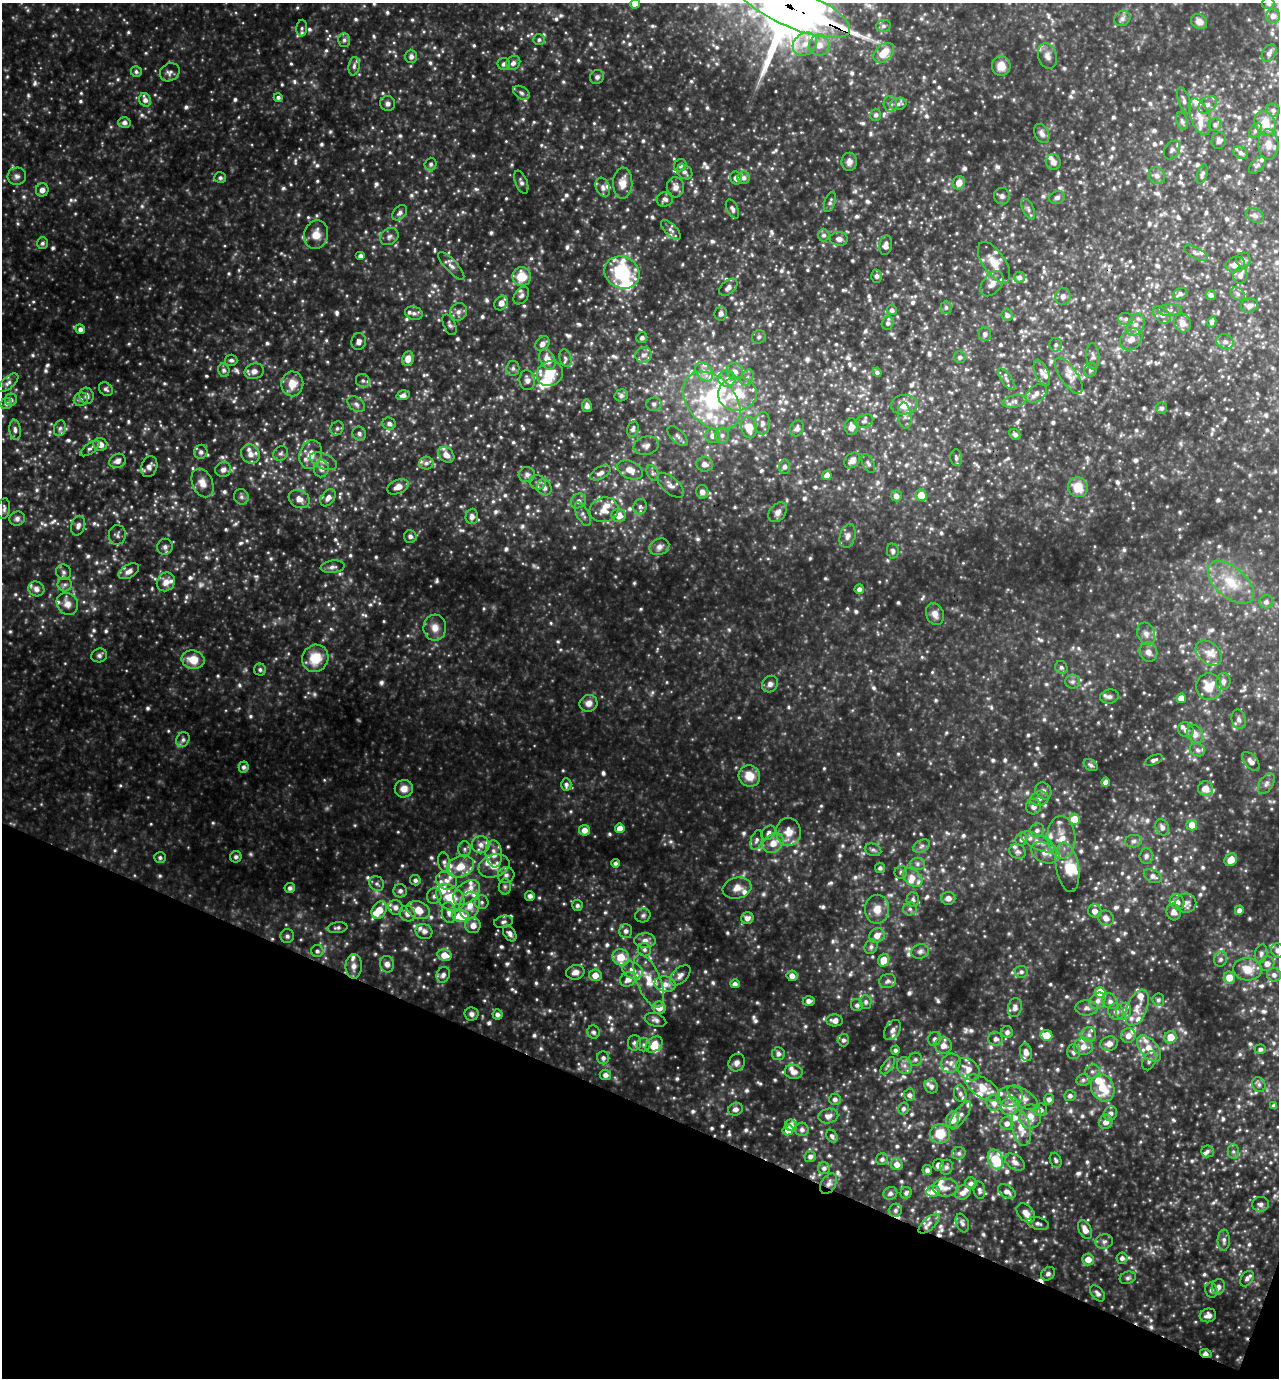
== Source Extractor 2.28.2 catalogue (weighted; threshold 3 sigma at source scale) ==
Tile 15 of 4 x 4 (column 3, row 4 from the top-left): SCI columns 2693-3969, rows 2-1377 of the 5518 x 5504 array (HDU 1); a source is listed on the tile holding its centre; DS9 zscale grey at full resolution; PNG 1281 x 1380 px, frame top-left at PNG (2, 3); each listed source drawn as its Kron ellipse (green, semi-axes under 4 px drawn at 4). Shown black and unused: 20% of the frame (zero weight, under 3 of 4 exposures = <1% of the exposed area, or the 3 px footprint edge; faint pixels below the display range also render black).
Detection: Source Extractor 2.28.2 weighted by HDU 2 'WHT'; one run over the whole footprint, this tile lists its part. Background 0.333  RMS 0.036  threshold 0.164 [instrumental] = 3 sigma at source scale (4.5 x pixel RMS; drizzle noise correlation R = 1.50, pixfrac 1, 0.05/0.05 arcsec/px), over >= 5 px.
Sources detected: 1509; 10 too faint to see at this stretch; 2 inside a brighter object's white glare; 5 cosmic-ray / hot-pixel residue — neither listed nor drawn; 128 inside a brighter listed object's ellipse — not listed separately; of the other 1364, all 500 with FLUX_AUTO >= 9.62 (the completeness limit of this list) listed and drawn (864 fainter detections not listed), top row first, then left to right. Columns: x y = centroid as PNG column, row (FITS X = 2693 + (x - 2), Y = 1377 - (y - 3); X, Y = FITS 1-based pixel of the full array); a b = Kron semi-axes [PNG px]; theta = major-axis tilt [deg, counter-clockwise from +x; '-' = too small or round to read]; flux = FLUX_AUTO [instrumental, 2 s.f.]
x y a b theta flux
1268 3 6 6 - 9.8
635 4 5 4 - 34
794 8 60 19 -23 41000
1273 16 7 7 - 19
1122 18 8 7 - 14
1199 22 8 7 - 23
883 26 7 5 14 10
302 28 8 5 85 11
344 40 6 6 - 11
539 40 6 5 - 9.7
805 44 13 10 36 49
819 45 11 10 - 36
884 53 12 8 42 80
1269 53 9 6 57 14
411 56 6 6 - 16
1047 56 13 9 -72 21
513 63 8 6 45 14
504 64 6 6 - 11
354 66 9 5 82 11
1001 66 10 9 - 44
136 72 6 5 - 9.8
170 72 10 8 33 16
597 77 7 6 - 13
521 93 9 6 -32 10
278 97 4 4 - 9.7
145 100 7 5 -61 17
1184 100 14 5 -73 15
388 104 7 7 - 15
890 104 8 6 -87 14
898 104 8 6 17 12
1207 105 10 7 42 18
1273 110 7 6 - 13
876 115 6 5 - 11
1200 117 19 9 -70 46
1182 121 9 5 -75 9.9
124 122 6 5 - 14
1265 123 12 10 -62 74
1215 125 6 6 - 11
1255 130 8 5 52 9.7
1042 133 10 7 -62 17
1219 140 8 7 - 13
1268 144 15 10 -87 33
1172 150 10 7 55 12
1241 153 8 5 -33 13
849 162 9 7 -90 17
1053 162 8 7 - 17
431 164 6 6 - 11
680 165 7 5 43 14
1257 165 10 6 48 11
684 172 8 6 -40 13
1202 174 10 5 73 9.8
17 176 9 8 - 17
1157 176 9 8 - 16
220 178 6 5 - 9.8
736 178 6 6 - 20
744 178 6 6 - 14
521 182 12 6 -68 12
623 183 15 9 88 41
959 183 7 6 - 37
603 187 10 6 -68 16
675 187 10 8 -87 22
42 190 6 6 - 20
1002 196 8 8 - 13
1057 198 8 6 22 11
665 199 8 7 - 14
830 202 10 5 69 11
732 209 10 5 -62 12
1028 209 11 5 -64 12
400 213 9 6 48 14
1255 215 10 6 -27 13
671 230 12 5 -44 15
316 235 14 12 75 48
824 235 6 6 - 11
389 237 10 8 34 16
839 239 9 7 -5 19
42 243 6 5 - 9.9
886 245 10 6 82 23
1196 253 12 5 -25 13
360 256 5 4 - 18
1243 260 7 7 - 10
994 262 23 11 -55 60
1235 265 10 7 18 26
451 266 18 6 -47 21
622 273 18 15 -25 260
1240 275 8 7 - 14
876 276 6 5 - 12
522 277 9 9 - 88
1019 277 5 5 - 13
992 284 14 9 51 27
728 287 11 6 42 18
1180 294 7 5 29 14
1238 294 7 6 - 11
521 295 10 6 54 14
1211 295 5 5 - 11
1063 296 8 7 - 18
501 303 8 6 53 29
1249 305 8 7 - 17
946 307 7 5 89 9.6
892 310 5 5 - 12
1170 310 12 6 2 13
458 312 9 8 - 19
414 313 9 6 -16 15
721 313 7 6 - 15
1007 315 6 5 - 13
1162 315 10 6 -43 17
1126 319 8 6 1 12
1212 322 5 4 - 12
888 323 7 6 - 11
1182 323 10 8 -62 27
450 325 11 6 -67 12
1136 325 12 8 64 28
80 329 5 4 - 15
985 334 7 6 - 11
759 337 7 6 - 9.7
642 338 6 5 - 11
1131 339 12 9 42 31
359 342 8 7 - 16
1225 342 9 7 -23 14
542 343 8 6 46 19
1056 345 7 6 - 10
644 355 8 7 - 17
1093 356 13 6 -87 15
960 357 6 6 - 10
565 358 9 6 -72 12
408 359 7 5 82 34
231 360 6 5 - 9.9
547 360 11 7 -63 48
513 368 7 6 - 11
224 370 6 5 - 12
1090 370 7 6 - 9.7
254 371 9 8 - 24
735 371 9 8 - 22
704 372 11 7 -53 25
877 372 5 4 - 10
550 373 13 12 - 87
1042 373 14 6 -67 19
1069 376 21 8 -56 38
747 378 9 5 62 12
727 379 9 8 - 24
1006 379 13 5 -55 14
527 380 10 7 -83 22
363 381 7 6 - 13
8 383 12 6 41 16
292 384 12 11 - 55
106 389 7 6 - 9.9
1037 393 11 8 37 22
737 394 19 17 6 130
403 395 7 4 15 17
621 395 7 6 - 11
87 396 8 7 - 17
81 399 7 6 - 12
11 400 6 6 - 11
712 401 34 23 -46 260
1014 401 12 6 11 15
6 403 6 5 - 10
356 404 10 6 -40 14
654 404 7 6 - 10
904 405 13 10 4 57
587 406 6 5 - 16
1161 408 5 5 - 12
905 416 13 6 -82 19
864 421 9 6 20 12
762 423 11 8 87 19
389 424 7 6 - 13
749 427 11 8 -76 55
851 427 8 7 - 22
60 428 8 6 73 11
337 428 7 6 - 9.7
797 428 8 6 63 14
633 429 8 5 76 13
15 430 10 5 -84 13
359 433 7 6 - 12
1015 434 6 5 - 11
722 435 8 7 - 15
678 436 13 6 -45 16
712 436 7 7 - 22
100 444 7 6 - 27
646 446 13 9 15 21
90 448 11 5 37 11
201 452 7 6 - 13
281 453 8 7 - 12
250 454 10 8 -51 25
311 454 14 11 73 53
446 455 9 6 -40 29
956 458 8 6 -84 10
852 460 9 6 44 20
117 461 8 6 26 22
323 461 14 7 -22 26
426 463 7 6 - 12
868 463 10 5 -62 11
704 464 8 7 - 22
149 467 11 8 72 19
785 467 7 5 83 12
321 469 8 7 - 20
223 470 8 7 - 17
630 470 13 8 -23 37
600 473 11 6 30 16
653 473 8 5 -62 9.6
527 475 8 7 - 15
827 475 4 4 - 26
538 482 8 7 - 13
202 483 15 10 -66 36
670 485 16 8 -41 23
398 487 11 7 22 30
1078 487 10 9 - 73
544 488 8 7 - 18
702 492 6 6 - 18
921 495 6 5 - 58
896 496 5 5 - 18
241 497 8 7 - 12
328 498 9 6 53 23
299 499 11 8 -27 29
578 501 8 6 47 16
640 507 8 7 - 11
4 508 10 6 81 12
604 510 14 12 16 42
778 512 11 7 50 21
583 514 13 6 -61 14
619 515 7 7 - 41
472 516 8 6 88 18
17 519 8 7 - 12
78 526 10 7 76 16
117 535 10 8 82 13
410 536 6 6 - 11
848 536 12 7 74 19
165 547 8 7 - 14
659 547 10 8 25 19
893 551 7 6 - 11
333 567 12 6 6 15
129 571 11 6 30 24
64 572 8 7 - 12
166 582 10 8 52 32
1231 582 27 15 -41 110
65 584 7 7 - 11
36 589 8 7 - 17
859 589 5 4 - 15
1266 602 7 6 - 15
67 604 12 10 -56 29
935 614 11 8 -68 26
435 628 13 11 -87 38
1146 634 11 8 -67 22
1148 652 10 8 -57 22
1209 653 15 10 -41 36
99 655 8 7 - 12
315 658 14 13 - 86
193 660 11 9 -11 67
1061 667 6 6 - 11
260 670 6 6 - 11
1072 682 7 7 - 12
1223 682 8 7 - 15
770 684 9 7 48 17
1209 686 13 12 - 66
1109 697 9 7 10 12
1181 698 5 4 - 41
588 703 9 8 - 25
1239 719 10 7 -77 17
1186 730 8 7 - 17
1195 734 9 7 -63 26
183 740 8 6 58 12
1197 750 8 6 -24 12
1154 760 9 4 23 9.7
1251 761 11 6 -49 21
1091 765 7 5 -34 10
244 767 5 5 - 11
749 776 11 10 - 56
1106 782 4 4 - 22
566 784 6 5 - 12
1266 784 11 6 58 15
404 789 9 8 - 30
1205 789 7 7 - 37
1043 791 9 7 -56 14
1039 799 9 7 12 16
1033 807 7 7 - 20
1074 819 5 5 - 65
1192 825 5 5 - 45
1162 827 8 6 -65 16
620 828 5 4 - 39
584 830 5 5 - 30
1037 830 7 6 - 14
788 832 14 12 -88 50
769 833 8 6 47 14
1061 837 21 14 -87 72
1022 839 7 5 63 11
757 840 10 5 73 12
1134 841 8 6 3 11
1038 842 18 7 -26 35
773 843 11 8 38 44
481 845 9 8 - 23
922 846 9 5 28 11
464 849 8 6 -89 11
873 850 8 6 -19 9.9
1018 852 8 7 - 13
1045 853 15 9 -23 37
494 854 14 8 -85 40
1146 856 7 6 - 13
160 857 6 5 - 9.7
236 857 5 5 - 11
1231 860 7 6 - 34
444 862 10 6 -80 14
615 863 4 4 - 10
917 864 8 6 -1 10
460 866 14 10 24 71
494 866 16 11 19 52
1067 867 25 11 -80 74
880 868 5 5 - 9.9
901 872 6 6 - 11
506 875 8 7 - 17
1153 876 9 6 -28 16
912 878 11 7 -41 27
415 880 5 5 - 12
446 880 10 9 - 27
377 884 8 7 - 12
505 886 8 6 -89 11
290 888 5 5 - 12
737 888 14 10 15 32
400 891 7 6 - 13
466 892 15 10 41 45
434 896 8 7 - 14
530 896 5 5 - 14
450 898 16 11 -42 110
948 898 7 6 - 19
913 899 7 6 - 11
482 902 7 7 - 11
1177 902 8 7 - 26
1186 903 10 9 - 21
470 905 14 10 78 48
577 905 5 5 - 10
395 907 7 7 - 18
877 909 14 12 90 46
910 909 6 6 - 11
379 910 9 7 60 63
418 910 12 8 -22 55
1239 910 5 4 - 16
1095 911 7 6 - 25
1174 912 8 7 - 20
407 913 8 7 - 24
449 913 10 7 -81 21
643 915 7 7 - 9.9
461 916 8 6 -9 110
747 918 6 5 - 17
1106 918 8 7 - 23
503 922 9 6 13 12
473 925 8 7 - 29
337 928 10 5 7 11
424 931 8 7 - 17
626 931 7 6 - 15
510 933 8 5 -56 15
877 935 8 7 - 29
287 936 7 6 - 13
645 940 11 7 1 22
871 947 7 6 - 11
644 950 7 6 - 12
1278 950 7 6 - 18
317 951 6 6 - 10
920 951 9 7 18 13
1261 954 9 6 76 11
444 955 7 5 -14 48
621 957 8 8 - 91
1220 959 8 6 72 12
884 960 6 5 - 59
387 964 8 7 - 22
1267 964 7 7 - 20
354 966 12 8 90 24
1248 969 14 11 -6 56
632 970 10 8 -28 33
575 972 9 7 12 19
1021 972 6 6 - 11
443 975 8 6 63 15
595 975 6 6 - 40
680 975 12 7 44 18
1274 975 7 6 - 15
792 976 5 5 - 23
1229 978 6 5 - 46
628 979 8 7 - 28
649 981 28 12 -68 75
888 981 8 7 - 13
665 984 10 7 -11 27
735 984 5 4 - 14
1100 992 5 5 - 85
1158 1000 6 6 - 9.8
809 1001 6 5 - 15
1098 1001 9 7 48 19
1110 1001 9 7 -42 17
866 1002 7 6 - 11
857 1005 6 6 - 12
1015 1007 10 7 78 18
659 1008 6 6 - 40
1086 1008 11 7 -1 17
1137 1008 19 10 68 42
1124 1011 8 7 - 21
1116 1012 8 7 - 18
472 1014 7 6 - 12
497 1014 5 5 - 14
655 1020 11 6 -18 14
835 1020 8 6 -3 22
892 1030 11 7 57 16
593 1032 6 6 - 13
1007 1032 6 6 - 14
1046 1035 6 5 - 69
1089 1035 7 7 - 15
1128 1036 7 7 - 25
1171 1037 6 6 - 62
935 1039 7 6 - 12
996 1039 7 6 - 14
843 1040 6 5 - 12
635 1043 7 6 - 11
644 1044 7 6 - 10
654 1044 9 6 39 50
1109 1044 9 7 15 28
943 1046 8 8 - 25
1083 1047 9 8 - 31
1149 1048 15 9 -51 50
1260 1049 5 4 - 10
895 1050 4 4 - 9.7
1026 1052 9 6 -79 18
1074 1052 7 6 - 14
778 1054 6 6 - 15
603 1058 6 6 - 12
915 1059 7 6 - 10
1149 1061 10 6 65 15
737 1063 9 8 - 18
951 1063 10 9 - 20
888 1066 10 5 54 10
904 1066 8 7 - 17
968 1069 13 9 -41 37
1092 1071 7 7 - 12
794 1072 9 7 -13 23
605 1075 5 5 - 16
1083 1080 7 6 - 9.8
1259 1085 8 6 -61 11
931 1086 7 6 - 13
982 1088 19 9 -33 76
1103 1088 14 11 -64 110
960 1094 8 6 -76 13
909 1095 6 6 - 13
1010 1096 13 10 9 29
1070 1096 6 5 - 12
1023 1098 18 8 -35 33
835 1099 6 5 - 12
1049 1099 5 5 - 15
994 1103 8 7 - 20
1010 1106 9 8 - 46
1274 1106 4 4 - 11
736 1109 7 6 - 17
903 1109 6 5 - 11
1040 1110 6 6 - 16
1110 1113 7 6 - 18
960 1115 16 6 56 19
828 1116 10 7 10 20
1030 1117 12 11 - 46
952 1119 8 6 73 52
1106 1122 7 6 - 26
1007 1123 6 6 - 19
791 1125 6 5 - 22
1021 1128 18 9 -77 55
802 1129 7 6 - 14
788 1130 5 5 - 52
940 1134 10 10 - 76
832 1136 7 5 -58 9.9
1207 1151 6 6 - 10
1233 1151 7 5 90 11
959 1153 7 6 - 9.8
810 1157 5 5 - 13
882 1159 6 6 - 11
995 1159 10 7 -67 130
1056 1160 8 5 -66 9.9
1015 1162 11 7 -36 21
897 1164 6 6 - 28
938 1165 6 5 - 16
946 1167 7 6 - 12
824 1168 6 6 - 12
927 1170 5 4 - 13
971 1183 6 6 - 13
828 1184 11 7 59 19
945 1188 12 9 0 25
979 1190 9 5 -82 12
933 1191 6 6 - 26
1007 1191 9 6 -30 20
890 1193 7 6 - 11
906 1193 6 5 - 11
963 1193 8 6 29 21
1260 1204 8 7 - 16
895 1210 7 6 - 14
1026 1213 11 7 -45 25
962 1223 9 6 -69 13
1038 1223 11 6 -15 13
929 1224 13 6 42 17
1085 1230 10 6 -64 31
1224 1240 11 6 89 13
1104 1241 9 7 15 14
1122 1258 6 6 - 14
1088 1259 6 6 - 38
1048 1274 7 6 - 11
1128 1278 8 6 18 10
1247 1279 8 5 57 10
1218 1287 8 6 74 16
1211 1290 8 6 -74 11
1098 1293 9 6 -51 13
1208 1315 8 6 17 19
1206 1353 6 4 -20 16
Overlapping masked pixels (flux is a lower limit): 3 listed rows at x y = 794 8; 828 1184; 1206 1353
Isophote crosses this tile's border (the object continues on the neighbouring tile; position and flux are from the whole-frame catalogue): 5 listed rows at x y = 1268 3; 635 4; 794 8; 4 508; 1278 950